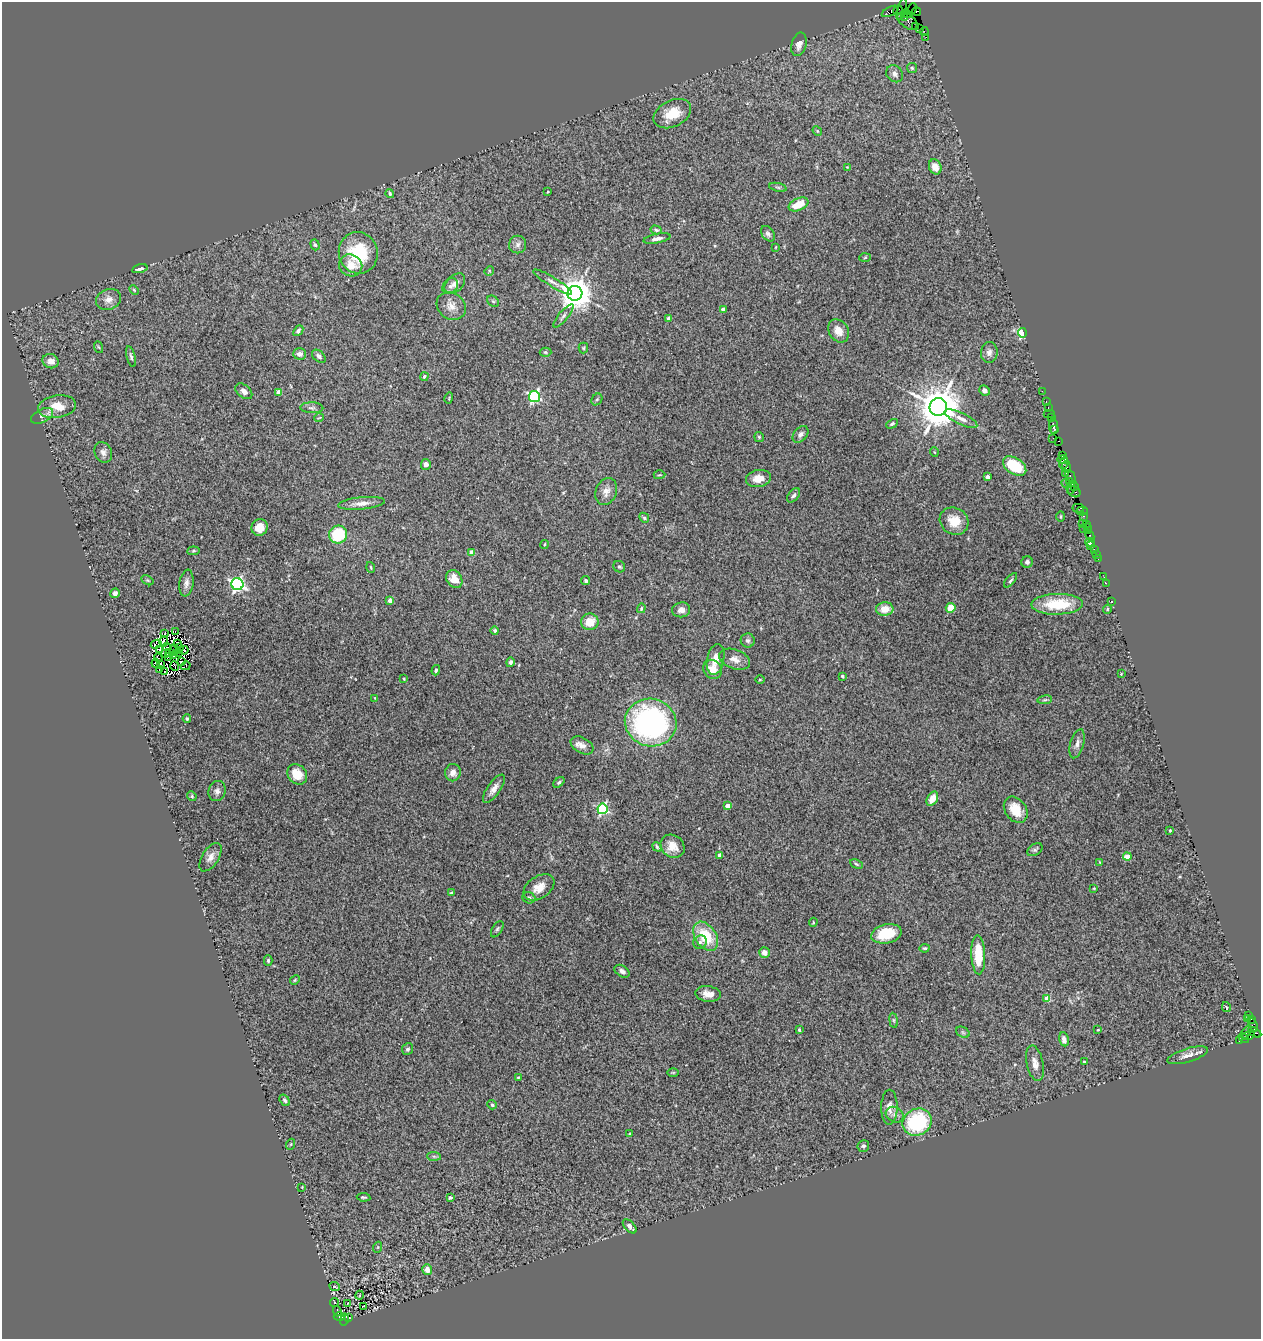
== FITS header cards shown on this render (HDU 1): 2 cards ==
NAXIS1  =                 1259
NAXIS2  =                 1337

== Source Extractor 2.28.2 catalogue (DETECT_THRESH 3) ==
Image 1259 x 1337 px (HDU 1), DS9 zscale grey, 1 PNG px = 1 image px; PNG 1263 x 1341 px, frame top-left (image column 1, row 1337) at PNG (2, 2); each listed source drawn as its Kron ellipse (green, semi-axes under 4 px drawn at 4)
Background 1.03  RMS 0.059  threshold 0.178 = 3 sigma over >= 5 px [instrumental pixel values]
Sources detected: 275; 9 with non-positive FLUX_AUTO (blend fragments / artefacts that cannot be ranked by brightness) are neither listed nor drawn; the other 266 listed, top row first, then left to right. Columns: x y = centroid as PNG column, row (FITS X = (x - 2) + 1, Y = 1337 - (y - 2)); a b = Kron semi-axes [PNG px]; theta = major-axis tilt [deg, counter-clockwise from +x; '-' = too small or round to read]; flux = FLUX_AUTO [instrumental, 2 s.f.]
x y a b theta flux
902 9 11 3 74 130
912 9 6 3 62 82
898 10 5 3 - 110
890 11 9 4 27 200
917 11 4 3 - 120
906 14 5 3 - 720
904 17 3 2 - 530
907 21 11 6 -39 290
916 26 2 2 - 22
920 28 2 2 - 37
924 32 4 2 - 67
926 37 3 2 - 15
799 44 12 7 75 24
912 68 5 5 - 5.9
895 74 9 7 -47 17
672 114 20 13 26 92
817 131 5 4 - 4.7
847 167 4 4 - 3.2
935 167 8 6 -66 37
778 187 9 3 -13 7
548 192 3 2 - 3.4
390 194 4 4 - 6.6
798 204 10 6 24 73
656 230 5 4 - 6.2
768 234 9 6 -52 13
657 239 14 4 11 18
315 245 6 4 -71 6.4
518 245 9 8 - 18
776 247 3 2 - 2.5
358 253 21 19 -73 210
865 258 6 4 3 5.4
351 265 12 11 - 52
140 269 8 4 14 11
489 271 5 4 - 4.1
553 282 22 5 -31 20
455 283 12 8 43 23
450 286 9 7 46 14
134 290 5 4 - 4.8
575 293 7 7 - 8500
108 299 13 10 22 30
493 301 6 5 - 7
451 306 15 13 -37 36
723 309 4 3 - 23
563 316 14 4 50 14
669 319 4 4 - 38
298 331 6 4 48 7.9
839 331 12 9 -57 41
1022 333 5 4 - 310
98 347 6 3 -69 4.7
583 348 5 5 - 4.9
545 352 6 4 -1 5.3
989 352 10 8 81 19
299 354 6 5 - 16
319 356 8 5 -41 11
131 357 10 4 -75 10
51 361 8 7 - 31
424 376 4 4 - 6.5
985 390 5 5 - 16
244 391 10 6 -41 15
1042 391 2 2 - 21
279 392 4 4 - 27
534 396 5 5 - 620
449 398 5 3 - 4
597 399 6 5 - 6.2
1046 402 3 2 - 85
57 407 19 11 9 77
938 407 9 8 - 15000
312 408 11 5 -1 12
1048 408 3 2 - 62
1049 414 5 2 - 57
42 416 12 6 26 17
319 418 5 3 - 2.8
1051 418 2 2 - 12
961 419 18 5 -26 28
892 424 6 4 29 8.6
1054 427 8 3 -84 140
1054 429 3 3 - 51
800 434 9 6 47 14
759 437 5 5 - 5.3
1053 438 2 2 - 23
1059 441 3 2 - 66
103 452 11 8 -64 19
934 452 5 3 - 3
1062 455 4 2 - 78
1063 459 5 3 - 110
1063 463 6 3 71 56
426 464 5 5 - 15
1015 466 13 8 -32 160
1066 467 6 4 -82 230
1066 473 4 2 - 40
659 475 6 3 2 3.7
987 477 4 3 - 22
1071 477 7 2 -64 230
758 479 12 8 11 48
1069 481 3 3 - 97
1066 484 5 3 - 63
1074 486 5 2 - 77
1071 488 6 3 84 82
606 491 14 10 67 32
1074 492 7 5 -33 390
794 495 8 5 49 11
361 503 23 6 5 34
1078 508 6 3 3 140
1082 511 5 4 - 130
1083 516 4 2 - 73
1061 517 5 3 - 3.3
644 518 5 4 - 6.3
954 521 15 13 -34 71
1082 524 2 2 - 36
1086 524 2 2 - 60
259 527 8 8 - 47
1087 527 3 3 - 47
1084 528 2 2 - 56
1088 531 3 2 - 100
338 534 9 9 - 170
1090 536 5 3 - 120
1090 542 5 3 - 160
544 544 4 3 - 4.5
1091 546 3 2 - 25
1094 549 3 3 - 110
193 551 6 4 7 5.1
471 553 4 4 - 36
1096 554 2 2 - 16
1098 559 2 2 - 23
1027 562 5 5 - 11
371 567 6 3 -71 4.5
619 567 6 5 - 8
1104 577 3 2 - 9.1
454 579 9 7 -58 52
147 580 6 4 -31 5
1011 580 8 3 49 6.5
586 581 5 4 - 6.8
186 583 13 7 81 21
1106 583 2 2 - 52
237 584 6 6 - 1100
115 593 5 4 - 13
390 600 4 4 - 26
1112 602 3 2 - 4
1057 604 26 10 1 150
641 608 5 3 - 4.7
951 608 5 5 - 61
885 609 8 7 - 52
1107 609 4 4 - 5.3
681 610 9 7 8 19
590 622 9 8 - 68
495 630 4 4 - 9.5
175 631 2 2 - 5.4
165 633 2 2 - 4.8
164 641 5 3 - 8.7
748 641 7 7 - 11
177 643 3 2 - 3
156 644 5 2 - 6.2
167 647 4 2 - 0.99
180 648 3 3 - 9.5
160 649 3 2 - 0.57
174 650 5 2 - 5.4
184 650 5 4 - 9.3
178 652 2 2 - 2.6
170 653 3 2 - 2.3
166 654 3 2 - 4.5
168 656 3 2 - 5.6
173 656 4 2 - 1.1
158 658 4 2 - 4.5
715 659 16 8 79 40
735 659 16 9 -21 33
182 662 2 2 - 6.6
510 662 5 4 - 9.3
156 663 4 2 - 5
161 664 2 2 - 2.8
175 666 5 2 - 2.9
186 666 5 2 - 0.94
712 669 10 9 - 43
160 670 3 2 - 4.7
436 670 5 4 - 6.6
164 671 3 2 - 1.3
1121 674 3 2 - 2.5
842 676 3 3 - 9.1
404 679 3 2 - 2.7
760 680 5 3 - 3.3
375 698 3 3 - 2.5
1045 700 7 3 8 6
187 719 4 3 - 5.9
651 722 26 23 -15 950
1077 744 15 6 73 22
582 745 12 7 -30 27
453 773 9 7 79 23
297 774 11 9 -47 64
559 782 6 4 42 6.4
494 789 16 6 55 27
217 791 10 8 73 17
192 796 5 4 - 5
932 799 7 5 60 43
728 806 4 4 - 40
602 809 5 5 - 470
1016 810 14 10 -55 71
1170 830 3 2 - 5
672 846 13 11 -35 43
657 847 5 3 - 6
1035 850 8 5 36 8.7
720 855 4 4 - 29
210 857 16 8 58 29
1127 857 4 4 - 64
1100 862 4 3 - 4
856 864 6 4 -28 5.8
539 887 17 11 34 49
1094 888 4 2 - 2.8
451 893 4 4 - 5
529 898 7 5 -22 8.5
813 922 4 4 - 3.7
497 929 9 5 58 8.3
886 934 15 9 12 110
706 936 16 10 -55 130
700 942 7 6 - 13
925 948 5 3 - 5
764 952 5 5 - 24
978 955 19 7 -88 120
268 960 5 4 - 6.4
622 971 8 5 -33 14
295 980 5 4 - 4.7
708 994 13 8 -7 36
1047 998 4 4 - 79
1226 1007 5 3 - 8.9
1249 1016 2 2 - 12
1248 1019 3 2 - 18
1252 1019 3 3 - 52
894 1020 7 4 -82 6.8
1253 1025 7 4 -66 76
799 1030 3 3 - 4.9
1098 1030 4 3 - 4
963 1032 7 5 -31 8.3
1246 1032 6 3 62 86
1255 1032 7 3 -33 130
1248 1036 7 4 15 190
1244 1038 5 4 - 170
1064 1039 7 5 -79 18
1239 1040 3 3 - 73
408 1049 6 5 - 9.4
1187 1055 21 7 17 30
1084 1062 3 3 - 4.1
1035 1063 18 8 -78 30
673 1072 6 4 0 4
518 1078 3 2 - 3.6
285 1100 6 4 -55 8.6
492 1105 5 4 - 7.9
889 1107 18 8 90 29
895 1115 9 7 -28 17
917 1122 15 13 31 320
630 1134 3 3 - 3.8
291 1144 5 3 - 3.6
863 1146 6 5 - 9.6
434 1156 7 4 -1 6.7
302 1187 2 2 - 2.3
363 1197 7 3 -8 5.7
450 1198 4 3 - 5.6
630 1226 8 5 -46 20
378 1247 5 3 - 4.1
427 1270 5 4 - 31
334 1287 5 2 - 5.3
360 1295 4 3 - 3.5
335 1302 4 2 - 6.1
347 1303 4 3 - 2.8
364 1306 3 2 - 2.7
337 1311 5 3 - 120
339 1317 6 3 1 250
349 1318 3 2 - 160
344 1320 6 3 74 370
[9 non-positive-flux detections neither listed nor drawn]